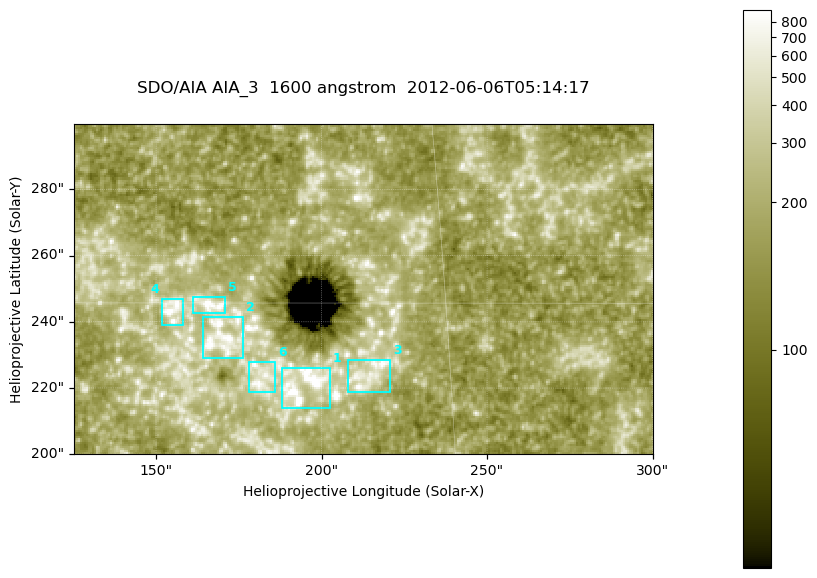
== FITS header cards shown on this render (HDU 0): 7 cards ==
TELESCOP= 'SDO/AIA '
INSTRUME= 'AIA_3   '
WAVELNTH=                 1600
WAVEUNIT= 'angstrom'
DATE-OBS= '2012-06-06T05:14:17.12'
CTYPE1  = 'HPLN-TAN'
CTYPE2  = 'HPLT-TAN'

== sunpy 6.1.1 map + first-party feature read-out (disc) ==
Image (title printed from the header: SDO/AIA AIA_3  1600 angstrom  2012-06-06T05:14:17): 287 x 164 px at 0.609 arcsec/px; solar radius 946 arcsec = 1552 px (partial field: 0.6% of the solar disc is inside the frame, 100% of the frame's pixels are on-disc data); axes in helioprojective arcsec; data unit not stated in the header (colour bar unlabelled)
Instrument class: DISC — disc imager (sunpy class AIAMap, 1600 A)
Bright regions (active regions / flare kernels): reference = the on-disc median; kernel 3 px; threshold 5 sigma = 317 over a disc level ~179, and >= 1.15x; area >= 47 px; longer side >= 3 px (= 1.8 arcsec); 6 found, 6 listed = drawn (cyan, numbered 1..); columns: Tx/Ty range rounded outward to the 2 arcsec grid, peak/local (2 s.f.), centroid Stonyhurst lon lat
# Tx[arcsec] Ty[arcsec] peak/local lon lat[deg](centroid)
1 188..204 214..226 7.2 +12 +13
2 164..178 228..242 7.3 +11 +14
3 208..222 218..230 4.8 +13 +14
4 152..158 238..248 5.6 +10 +15
5 160..172 242..248 6.9 +10 +15
6 178..186 218..228 4.6 +11 +14